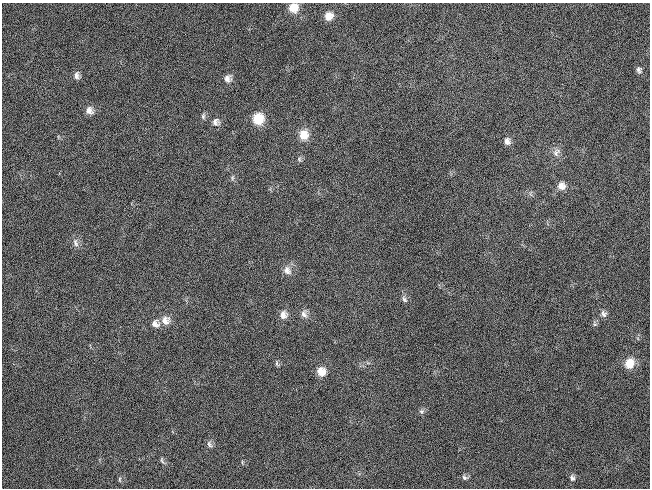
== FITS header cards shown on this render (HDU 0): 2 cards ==
NAXIS1  =                  648 / length of data axis 1
NAXIS2  =                  486 / length of data axis 2

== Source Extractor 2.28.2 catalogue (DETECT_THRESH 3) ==
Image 648 x 486 px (HDU 0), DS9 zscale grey, 1 PNG px = 1 image px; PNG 652 x 490 px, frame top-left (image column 1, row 486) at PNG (2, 3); no overlay
Background 117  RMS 26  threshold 78.5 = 3 sigma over >= 5 px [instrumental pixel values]
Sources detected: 34; all 34 listed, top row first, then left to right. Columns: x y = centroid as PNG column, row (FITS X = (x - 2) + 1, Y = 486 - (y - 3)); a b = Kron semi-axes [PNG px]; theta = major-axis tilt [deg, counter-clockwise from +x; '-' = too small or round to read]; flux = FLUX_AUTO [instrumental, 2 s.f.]
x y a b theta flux
293 8 10 10 - 22000
328 16 10 10 - 17000
639 70 8 6 -68 5100
76 75 9 7 -83 7500
227 79 9 8 - 9400
89 110 10 9 - 11000
203 116 8 5 90 4000
258 119 10 10 - 44000
216 122 10 9 - 8600
304 135 12 11 - 22000
507 141 9 7 -72 7900
556 152 13 9 61 9600
299 159 7 5 72 3400
232 178 7 4 89 3000
561 186 10 9 - 12000
75 243 12 7 -76 8000
287 270 12 10 -57 12000
404 299 10 6 -60 5000
304 314 11 8 -74 8800
603 314 9 7 -52 6800
283 315 10 9 - 12000
165 320 12 11 - 16000
155 324 11 10 - 11000
595 324 6 6 - 3200
629 363 12 10 69 29000
277 364 8 4 -77 3300
321 372 10 10 - 18000
421 411 7 7 - 4400
209 444 10 5 -61 5200
162 460 9 4 -74 3400
242 462 6 3 -73 1800
465 477 8 6 -14 4800
572 478 8 7 - 5600
120 479 7 4 -83 2300
At the frame edge (FLAGS 8, measured only in part): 1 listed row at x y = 293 8